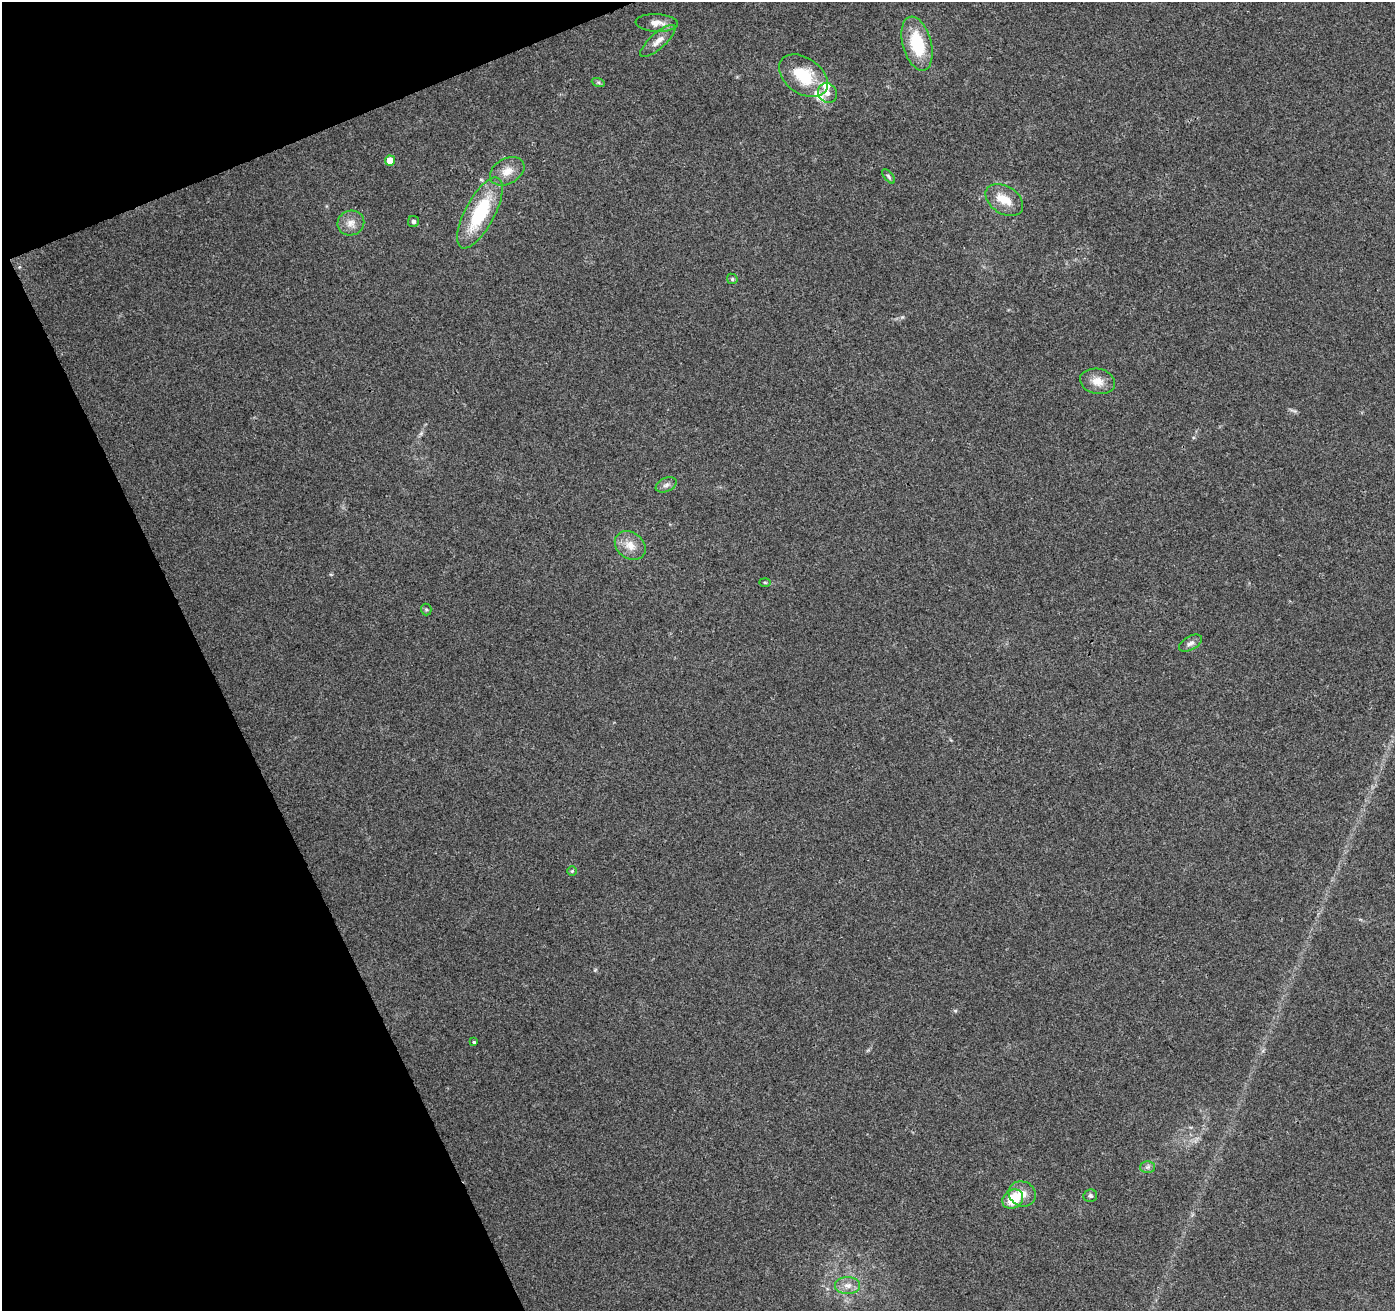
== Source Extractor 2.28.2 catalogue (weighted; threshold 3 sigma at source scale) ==
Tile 5 of 4 x 4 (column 1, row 2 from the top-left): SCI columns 57-1449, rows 2784-4092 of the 5683 x 5510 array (HDU 1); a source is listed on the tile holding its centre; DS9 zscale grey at full resolution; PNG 1397 x 1313 px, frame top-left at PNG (2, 2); each listed source drawn as its Kron ellipse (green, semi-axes under 4 px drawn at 4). Shown black and unused: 20% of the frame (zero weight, under 3 of 4 exposures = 5% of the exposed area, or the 3 px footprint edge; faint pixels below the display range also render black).
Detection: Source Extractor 2.28.2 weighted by HDU 2 'WHT'; one run over the whole footprint, this tile lists its part. Background 0.0469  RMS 0.0053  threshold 0.0238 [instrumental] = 3 sigma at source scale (4.5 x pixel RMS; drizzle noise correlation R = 1.50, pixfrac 1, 0.0396/0.0396 arcsec/px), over >= 5 px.
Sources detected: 29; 2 inside a brighter listed object's ellipse — not listed separately; the other 27 listed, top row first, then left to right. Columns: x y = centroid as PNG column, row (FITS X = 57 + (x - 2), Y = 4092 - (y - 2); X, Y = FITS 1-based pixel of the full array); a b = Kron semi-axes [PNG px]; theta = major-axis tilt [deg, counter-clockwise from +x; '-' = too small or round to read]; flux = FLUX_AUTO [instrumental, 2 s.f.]
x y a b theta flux
657 23 21 9 -3 4.8
658 41 22 7 41 4.9
917 44 28 14 -75 26
803 76 27 18 -35 21
598 82 6 4 -18 0.88
827 93 10 9 - 2.9
390 161 5 5 - 7.1
507 171 18 12 30 6.5
888 176 8 4 -50 1
1004 200 21 13 -33 9.3
480 213 39 15 62 35
414 221 6 5 - 1.4
351 223 13 12 - 4.8
732 279 6 5 - 0.79
1097 381 18 12 -12 6.4
666 485 11 6 23 2
630 546 17 13 -38 6.7
765 582 5 3 - 0.54
426 609 6 5 - 0.83
1191 643 12 6 30 2.4
572 871 4 4 - 0.63
474 1042 3 3 - 2.4
1147 1167 7 6 - 1.4
1022 1194 14 12 -24 5.7
1090 1196 7 6 - 1.1
1013 1199 11 9 35 17
848 1285 12 8 0 4